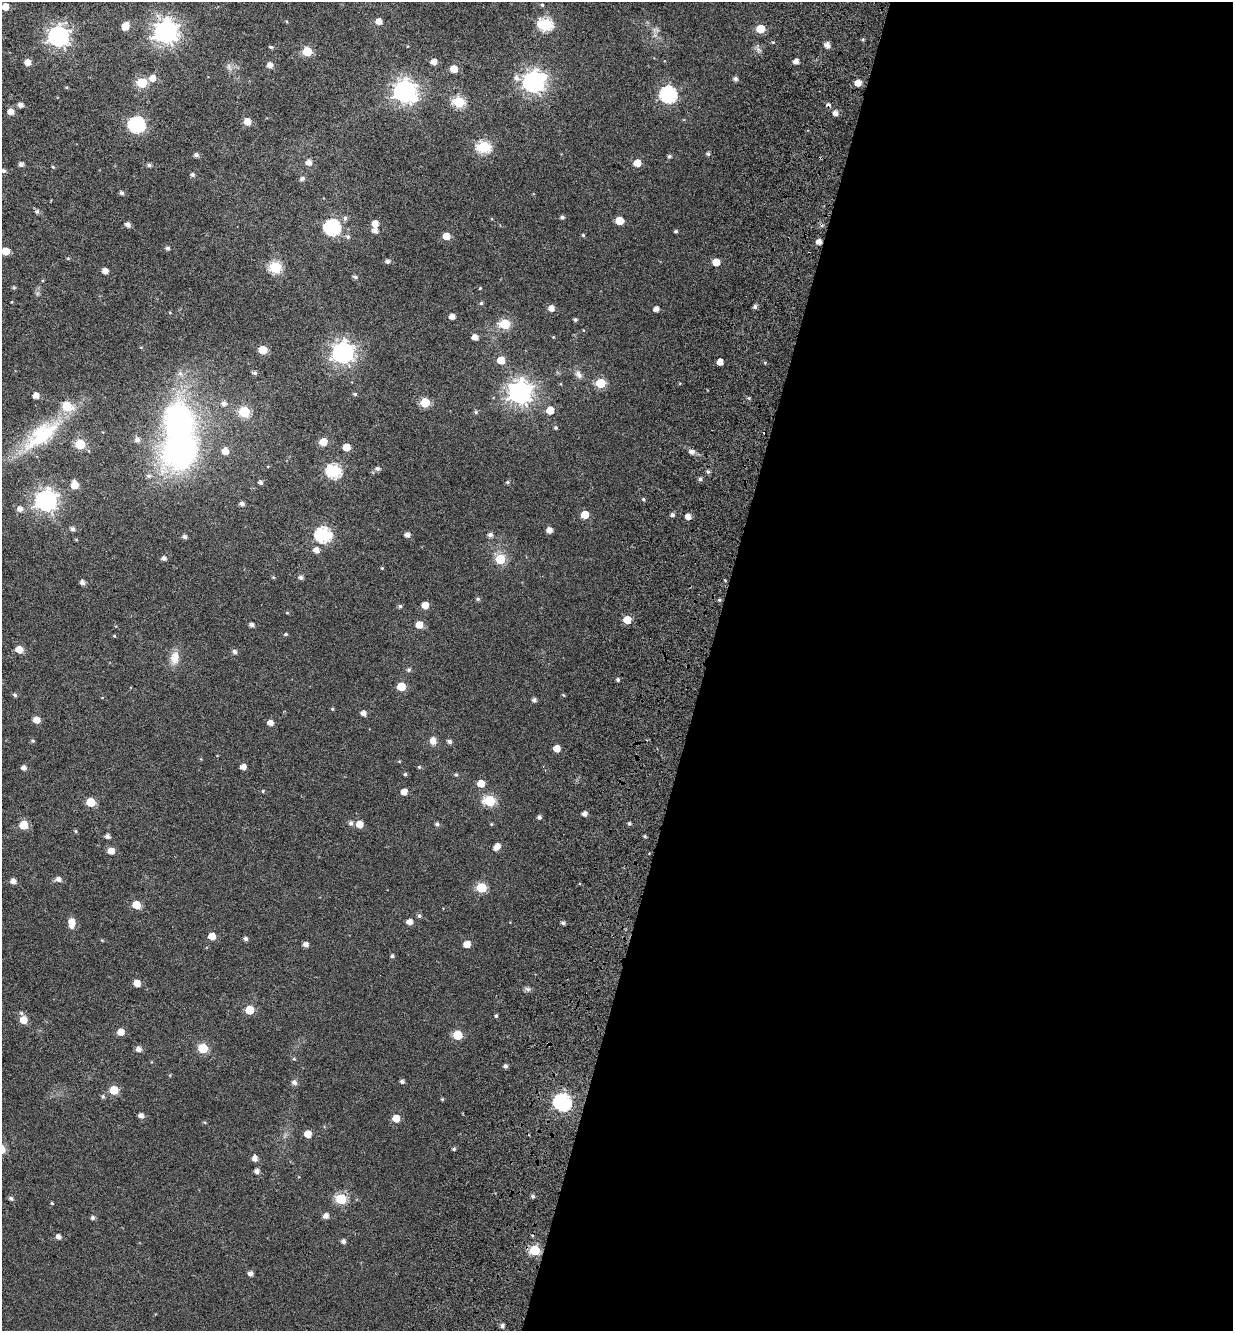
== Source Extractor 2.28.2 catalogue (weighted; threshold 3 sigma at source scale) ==
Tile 12 of 4 x 4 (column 4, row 3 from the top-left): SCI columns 4158-5388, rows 1485-2813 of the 5792 x 5631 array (HDU 1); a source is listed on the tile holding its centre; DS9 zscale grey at full resolution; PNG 1235 x 1333 px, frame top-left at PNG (2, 2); no overlay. Shown black and unused: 43% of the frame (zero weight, under 4 of 7 exposures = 11% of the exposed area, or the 3 px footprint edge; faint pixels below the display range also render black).
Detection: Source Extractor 2.28.2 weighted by HDU 2 'WHT'; one run over the whole footprint, this tile lists its part. Background 0.0106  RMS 0.0051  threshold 0.0209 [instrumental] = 3 sigma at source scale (4.09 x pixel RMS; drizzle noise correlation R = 1.36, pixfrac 0.8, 0.0396/0.0396 arcsec/px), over >= 5 px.
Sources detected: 225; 2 inside a brighter object's white glare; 1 cosmic-ray / hot-pixel residue — not listed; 2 inside a brighter listed object's ellipse — not listed separately; the other 220 listed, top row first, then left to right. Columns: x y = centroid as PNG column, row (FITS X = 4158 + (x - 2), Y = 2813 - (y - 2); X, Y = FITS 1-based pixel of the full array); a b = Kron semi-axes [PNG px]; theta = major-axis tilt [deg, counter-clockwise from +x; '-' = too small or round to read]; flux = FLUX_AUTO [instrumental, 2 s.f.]
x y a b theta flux
542 5 4 4 - 0.55
5 7 5 5 - 4.5
379 21 5 5 - 3.5
545 24 7 6 - 53
125 26 7 5 57 5.5
760 29 5 5 - 12
166 32 8 8 - 360
58 36 8 7 - 240
827 45 5 5 - 2.7
271 47 5 4 - 0.68
307 51 5 5 - 17
434 61 5 5 - 3.5
796 61 4 4 - 2.6
27 62 5 5 - 3.4
270 65 5 5 - 2.7
229 67 9 4 82 1.1
454 69 5 5 - 5.6
153 78 6 6 - 3.4
517 78 9 7 -38 2
735 79 5 5 - 1.3
534 82 8 7 - 260
142 83 6 5 - 24
858 83 5 5 - 4.5
404 91 9 8 - 300
668 94 7 7 - 94
459 102 6 5 - 31
20 105 5 5 - 1.9
10 112 5 5 - 3.8
835 113 5 5 - 2.3
247 122 6 5 - 4.8
137 125 7 7 - 87
484 147 6 6 - 48
708 154 4 4 - 0.95
196 155 4 4 - 1.3
669 156 4 4 - 0.95
309 162 6 5 - 2.8
637 163 5 5 - 6.4
21 164 5 4 - 1.6
149 165 5 4 - 0.97
53 167 4 3 - 0.42
3 171 5 4 - 1.1
192 175 5 4 - 1
302 178 6 5 - 1.1
122 193 5 5 - 0.9
37 211 6 5 - 1.1
562 217 5 4 - 1.1
345 218 7 5 89 1
619 221 5 5 - 9.1
375 223 5 5 - 4.1
128 225 5 4 - 2.1
332 227 7 7 - 80
375 230 5 5 - 2.3
676 231 4 4 - 0.64
583 235 4 4 - 0.54
446 236 5 5 - 6.2
348 237 6 5 - 1.1
819 242 5 5 - 2.7
168 248 5 4 - 1.1
5 251 5 5 - 7.1
68 258 5 3 - 0.41
388 261 5 5 - 1.4
716 262 5 5 - 6.6
275 267 6 6 - 39
105 271 5 5 - 2.9
355 277 6 4 -3 0.93
14 287 5 4 - 0.55
480 288 3 3 - 0.35
481 303 5 5 - 0.6
755 307 5 4 - 1.3
551 308 5 5 - 3.1
656 309 5 4 - 2.5
452 316 4 4 - 2.8
575 319 4 4 - 0.81
505 324 6 5 - 24
475 337 5 4 - 3.4
553 337 4 3 - 0.35
263 350 5 5 - 12
343 353 8 8 - 270
501 360 6 5 - 6.8
720 362 4 4 - 3.7
255 373 5 5 - 1
578 374 13 7 -59 2.2
600 383 6 5 - 16
520 392 8 8 - 350
355 394 5 4 - 0.63
36 395 5 5 - 2.9
425 402 5 5 - 18
224 403 6 6 - 1.6
550 410 5 5 - 7.6
244 412 6 6 - 26
476 412 6 5 - 0.7
556 428 5 4 - 0.64
41 435 54 22 37 33
137 439 6 6 - 1.7
323 442 5 5 - 7.4
80 444 5 5 - 20
346 447 5 5 - 6.5
180 451 29 25 51 120
225 451 7 6 - 3.8
692 452 6 5 - 1.9
377 469 6 5 - 1.2
334 471 7 6 - 63
708 472 5 5 - 0.83
149 476 7 5 0 0.93
700 479 5 4 - 0.97
261 482 5 4 - 1.1
508 482 5 4 - 0.69
74 485 6 5 - 6.3
643 499 5 4 - 0.66
46 501 8 8 - 250
242 504 5 4 - 1.5
20 509 6 6 - 2.3
585 514 5 5 - 7.7
673 515 4 4 - 1.1
688 516 5 4 - 3.2
72 529 5 5 - 1.4
549 530 5 5 - 2.7
323 535 7 7 - 75
407 535 5 5 - 2.1
490 535 5 5 - 1.6
184 537 5 5 - 1.2
316 550 6 5 - 2.5
164 558 5 5 - 1.5
500 559 6 6 - 15
382 568 4 3 - 0.34
301 577 6 5 - 1.3
82 583 5 5 - 1.7
478 599 6 5 - 0.65
719 600 4 4 - 0.62
425 605 5 5 - 5.7
400 606 5 5 - 0.71
627 620 5 5 - 7.3
252 625 5 4 - 1.5
419 625 5 5 - 5.8
286 634 5 4 - 0.61
19 649 6 5 - 5.3
235 652 5 5 - 1.3
174 658 17 11 81 4.9
409 670 5 5 - 0.78
618 680 4 4 - 0.85
401 686 5 5 - 11
15 695 6 4 -18 0.72
534 700 4 4 - 1.2
332 709 4 3 - 0.4
363 713 5 5 - 2.2
36 720 5 5 - 4.2
270 723 5 5 - 2.9
33 741 5 5 - 0.64
433 741 9 8 - 2.6
449 742 5 5 - 1.2
557 748 5 5 - 5.2
243 767 5 4 - 2.8
419 767 5 5 - 0.52
24 768 5 5 - 1.8
405 774 4 4 - 0.65
456 775 5 4 - 0.59
481 783 5 5 - 5.8
263 791 5 4 - 0.45
404 792 5 5 - 3.8
489 801 6 6 - 33
90 802 6 5 - 13
585 814 4 4 - 2
539 817 4 4 - 1.3
351 823 6 5 - 1.3
629 823 5 4 - 0.67
359 824 6 5 - 4.8
437 824 5 5 - 0.98
23 825 5 5 - 11
76 831 6 4 -89 0.43
107 836 4 4 - 1.7
645 836 5 4 - 0.53
497 846 8 5 46 3.6
111 851 6 5 - 4
58 879 6 5 - 1.8
13 881 5 5 - 2.5
481 888 6 5 - 20
136 905 5 5 - 9.5
419 916 5 5 - 0.92
72 922 6 6 - 4.1
409 922 5 5 - 2.8
563 923 4 4 - 1.1
212 936 5 5 - 5.1
246 939 5 5 - 1.1
306 944 5 5 - 2.1
467 944 5 5 - 4.8
392 956 5 4 - 0.81
137 983 5 5 - 4.4
527 989 8 6 -21 1.1
249 1010 5 5 - 11
496 1016 5 4 - 0.6
23 1020 6 6 - 5.5
121 1032 5 5 - 4.5
457 1035 6 5 - 17
203 1048 6 5 - 20
139 1049 6 5 - 2.2
294 1059 5 4 - 0.52
506 1066 4 4 - 1.1
402 1081 5 4 - 1.1
294 1082 6 6 - 1.6
114 1090 5 5 - 12
103 1096 5 5 - 0.72
442 1099 4 3 - 0.45
562 1102 7 7 - 110
141 1116 5 5 - 2
396 1118 5 5 - 6.1
308 1134 5 5 - 6.1
454 1149 4 4 - 0.63
255 1158 5 5 - 2.7
257 1171 5 4 - 1.8
533 1196 5 4 - 0.85
11 1198 6 5 - 1
341 1199 6 5 - 27
52 1203 4 3 - 0.44
326 1216 5 5 - 2.4
92 1218 5 5 - 1
58 1237 5 4 - 2.1
343 1241 5 5 - 1.5
534 1250 6 5 - 24
250 1273 5 4 - 1.9
502 1326 4 4 - 1.2
Overlapping masked pixels (flux is a lower limit): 1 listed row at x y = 819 242
Isophote crosses this tile's border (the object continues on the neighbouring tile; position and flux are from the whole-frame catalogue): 1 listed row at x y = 5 7